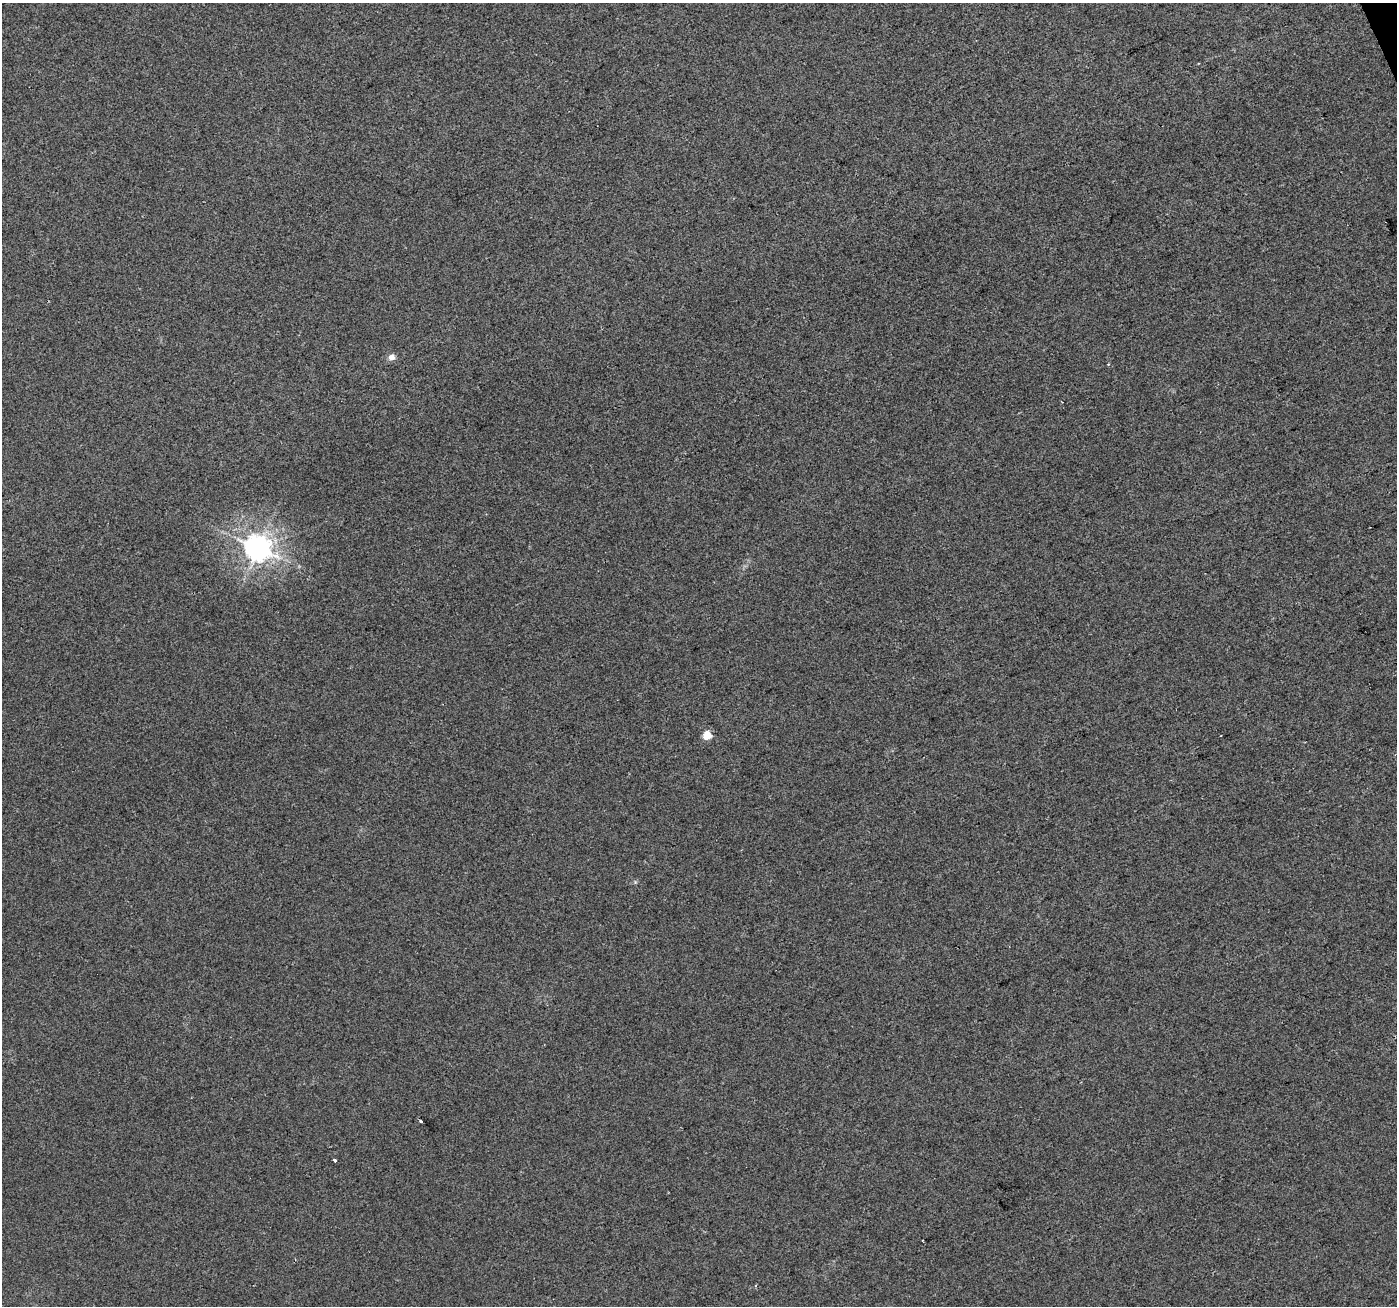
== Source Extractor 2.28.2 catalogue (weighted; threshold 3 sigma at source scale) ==
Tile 10 of 4 x 4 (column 2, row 3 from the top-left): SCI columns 1398-2792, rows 1443-2746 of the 5583 x 5434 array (HDU 1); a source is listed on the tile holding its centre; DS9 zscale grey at full resolution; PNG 1399 x 1308 px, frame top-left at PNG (2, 3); no overlay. Shown black and unused: <1% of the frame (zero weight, under 2 of 3 exposures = <1% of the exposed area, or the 3 px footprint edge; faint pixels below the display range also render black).
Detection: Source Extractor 2.28.2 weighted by HDU 2 'WHT'; one run over the whole footprint, this tile lists its part. Background 0.014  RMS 0.0079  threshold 0.0356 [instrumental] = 3 sigma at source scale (4.5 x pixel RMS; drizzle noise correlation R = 1.50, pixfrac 1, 0.0396/0.0396 arcsec/px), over >= 5 px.
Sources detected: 7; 1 cosmic-ray / hot-pixel residue — not listed; the other 6 listed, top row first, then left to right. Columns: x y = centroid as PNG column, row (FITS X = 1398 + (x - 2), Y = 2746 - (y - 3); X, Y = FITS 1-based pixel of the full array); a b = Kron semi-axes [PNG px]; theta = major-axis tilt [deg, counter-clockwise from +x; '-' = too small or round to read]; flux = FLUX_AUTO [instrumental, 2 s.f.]
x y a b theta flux
392 357 5 5 - 7
258 548 9 8 - 980
707 735 5 5 - 28
421 1121 3 3 - 2.5
334 1160 3 3 - 3.8
923 1241 3 2 - 0.63